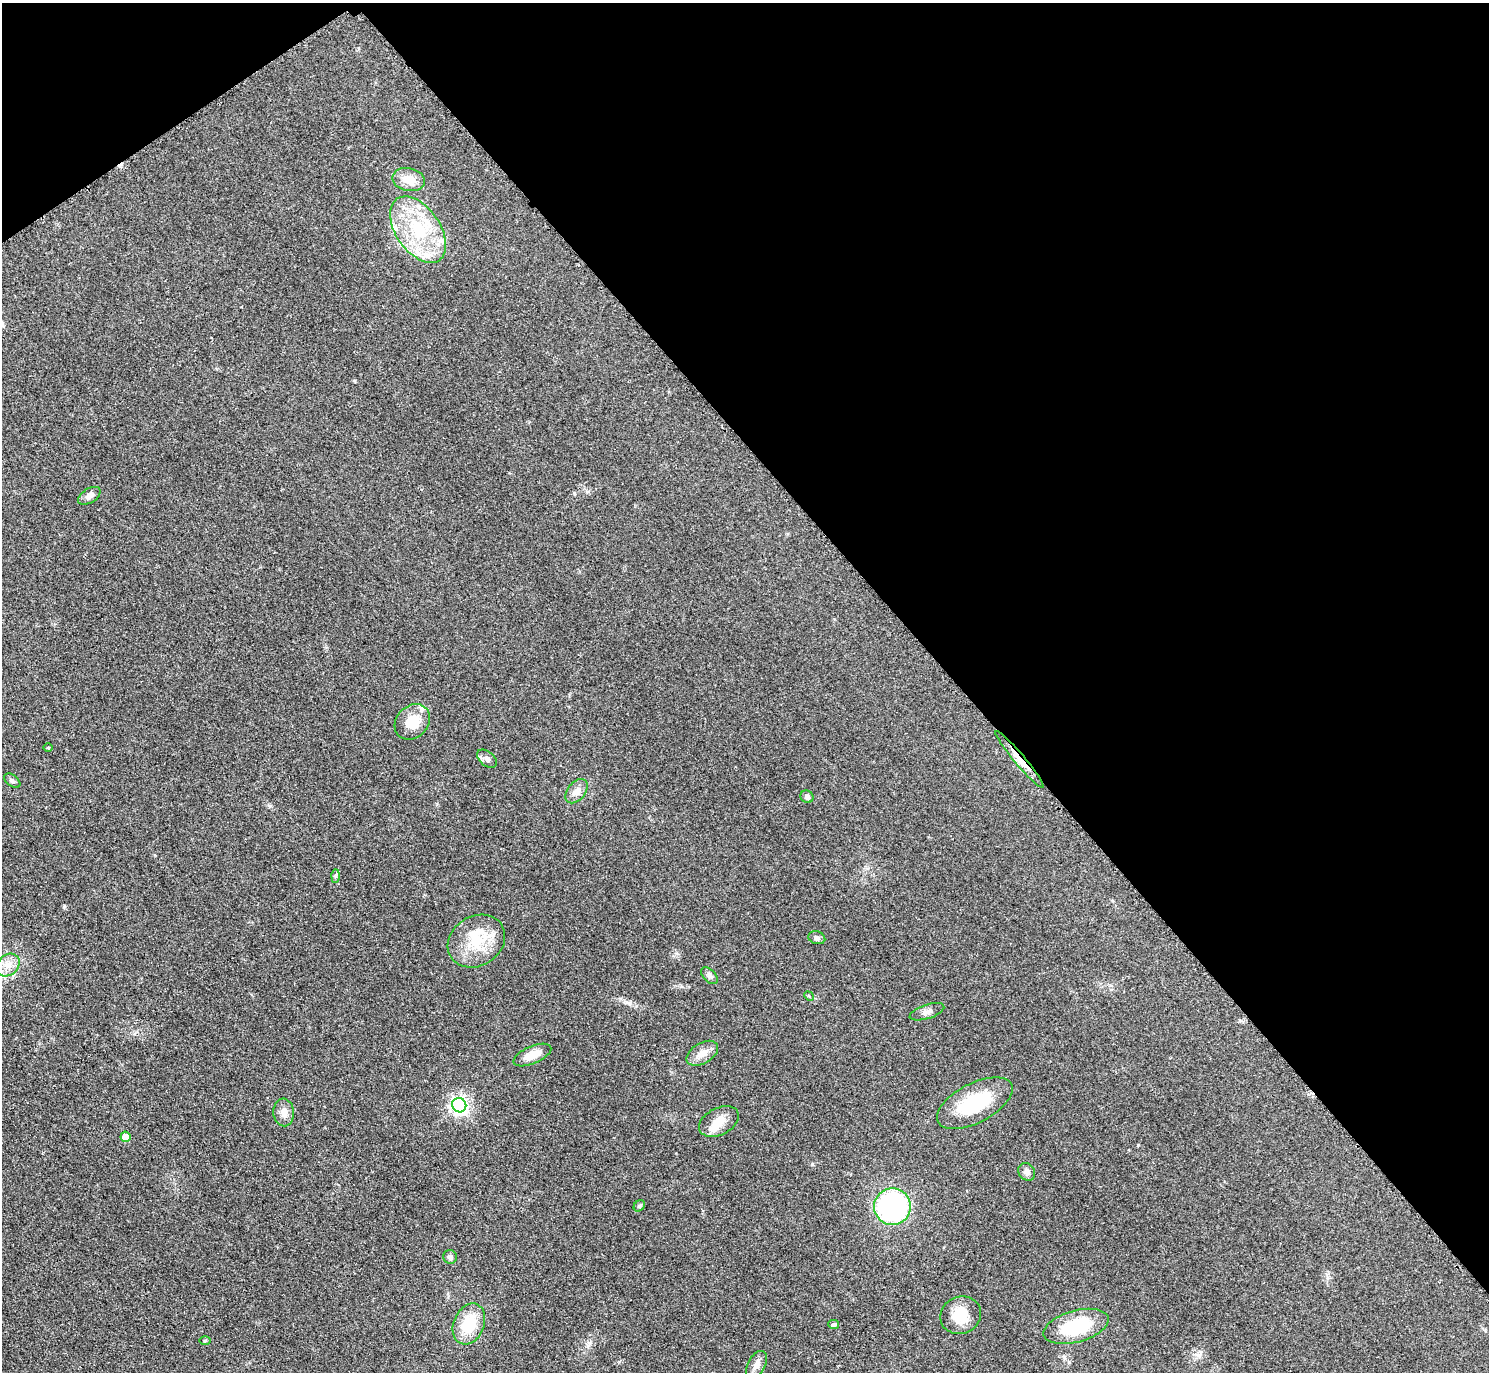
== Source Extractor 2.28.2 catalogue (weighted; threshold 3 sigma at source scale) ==
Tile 3 of 4 x 4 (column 3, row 1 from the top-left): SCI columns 2984-4470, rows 4278-5647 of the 5963 x 5961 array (HDU 1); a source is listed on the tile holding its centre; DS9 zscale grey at full resolution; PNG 1491 x 1374 px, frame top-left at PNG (2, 3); each listed source drawn as its Kron ellipse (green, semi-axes under 4 px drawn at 4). Shown black and unused: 38% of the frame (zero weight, under 2 of 3 exposures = <1% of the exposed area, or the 3 px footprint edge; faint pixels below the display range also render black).
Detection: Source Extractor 2.28.2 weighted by HDU 2 'WHT'; one run over the whole footprint, this tile lists its part. Background 0.0958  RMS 0.0085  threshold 0.0383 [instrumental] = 3 sigma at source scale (4.5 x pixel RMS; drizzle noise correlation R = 1.50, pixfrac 1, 0.05/0.05 arcsec/px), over >= 5 px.
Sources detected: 39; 1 inside a brighter object's white glare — neither listed nor drawn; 4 inside a brighter listed object's ellipse — not listed separately; the other 34 listed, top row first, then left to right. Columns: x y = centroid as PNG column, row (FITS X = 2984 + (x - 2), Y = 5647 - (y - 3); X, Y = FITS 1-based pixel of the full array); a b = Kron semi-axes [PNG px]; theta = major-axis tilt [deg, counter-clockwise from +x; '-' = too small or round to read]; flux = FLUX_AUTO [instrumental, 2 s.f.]
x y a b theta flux
409 179 16 11 -11 13
418 230 37 22 -56 56
89 496 12 7 32 4.6
412 722 19 16 45 18
48 747 5 3 - 0.83
487 759 11 7 -39 3.3
1019 759 36 5 -50 11
12 781 9 5 -37 2
577 791 14 8 51 5.7
807 797 7 6 - 2.2
336 876 6 4 89 1.5
817 938 8 6 -16 2.4
476 941 30 24 33 32
8 965 13 10 43 8.1
709 976 10 6 -45 2.5
809 996 5 4 - 0.92
927 1012 18 7 18 4.3
702 1053 17 10 31 8.2
532 1055 20 8 23 11
975 1103 41 19 27 48
459 1105 7 7 - 300
284 1112 14 10 -87 5.9
719 1122 21 13 26 12
126 1137 5 5 - 14
1027 1172 9 8 - 4
639 1206 6 5 - 1.4
892 1207 18 18 - 150
450 1257 7 6 - 2.9
961 1315 21 18 24 18
469 1324 21 15 67 29
833 1324 5 4 - 2.4
1076 1326 33 16 15 49
205 1341 6 4 1 0.91
757 1365 15 8 61 5.4
Overlapping masked pixels (flux is a lower limit): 1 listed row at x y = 1019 759
Unlisted compact peaks at least as high as the median listed source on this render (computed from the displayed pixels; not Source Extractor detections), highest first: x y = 64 907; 574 493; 812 1164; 1138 1145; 355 381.